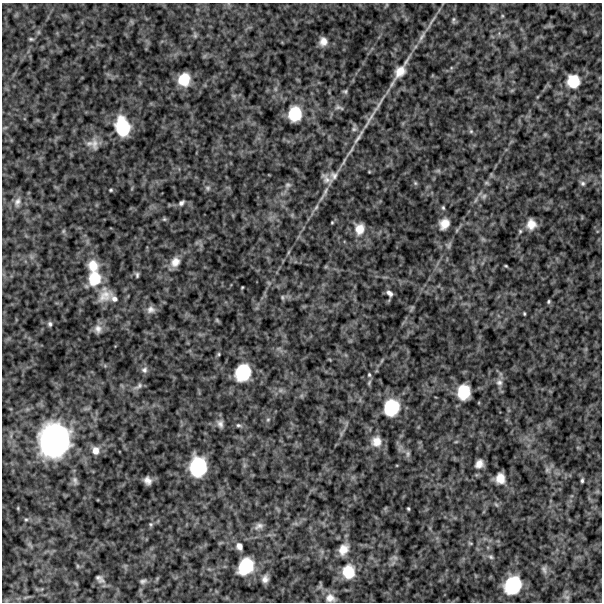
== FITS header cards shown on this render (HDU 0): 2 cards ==
NAXIS1  =                  600
NAXIS2  =                  600

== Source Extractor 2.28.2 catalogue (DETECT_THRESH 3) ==
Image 600 x 600 px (HDU 0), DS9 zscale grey, 1 PNG px = 1 image px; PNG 604 x 604 px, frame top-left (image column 1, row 600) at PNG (2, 3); no overlay
Background 489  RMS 120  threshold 372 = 3 sigma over >= 5 px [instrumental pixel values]
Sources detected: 102; all 102 listed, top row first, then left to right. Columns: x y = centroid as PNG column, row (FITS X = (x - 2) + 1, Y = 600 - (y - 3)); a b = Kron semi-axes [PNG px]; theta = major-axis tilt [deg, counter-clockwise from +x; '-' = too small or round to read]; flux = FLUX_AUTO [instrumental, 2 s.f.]
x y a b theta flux
386 5 6 4 71 9.6e+03
502 16 5 3 - 8.1e+03
453 20 10 4 90 1.5e+04
195 36 7 6 - 1.6e+04
422 36 17 5 60 4.8e+04
31 39 6 4 -1 1.2e+04
323 41 9 8 - 6.0e+04
400 72 16 10 54 1.1e+05
184 79 12 11 - 1.9e+05
573 81 14 13 - 2.0e+05
345 91 6 6 - 1.5e+04
339 107 14 6 -18 2.7e+04
295 114 15 13 84 2.6e+05
370 118 30 5 58 8.7e+04
122 127 18 13 -77 3.6e+05
354 128 9 7 89 2.5e+04
471 131 6 5 - 1.6e+04
358 138 22 5 54 5.2e+04
89 143 10 7 14 4.1e+04
94 144 17 9 -86 6.8e+04
438 171 7 4 0 1.5e+04
369 172 5 3 - 6.8e+03
334 175 10 9 - 3.9e+04
326 178 12 6 -44 4.6e+04
415 183 6 5 - 1.2e+04
486 183 7 4 -19 1.3e+04
583 183 8 7 - 2.5e+04
288 185 9 7 17 2.5e+04
208 188 8 6 -15 2.0e+04
111 190 4 4 - 1.0e+04
325 192 17 4 62 3.9e+04
484 196 8 7 - 3.0e+04
17 202 13 8 77 4.7e+04
181 203 7 5 40 2.5e+04
316 207 10 5 65 2.4e+04
443 208 6 4 -64 1.2e+04
164 219 6 5 - 1.2e+04
332 222 3 3 - 7.5e+03
444 224 11 10 - 8.8e+04
531 224 12 10 87 8.5e+04
360 229 14 11 79 1.0e+05
63 231 6 4 89 1.2e+04
449 245 10 6 60 2.2e+04
175 262 13 11 58 7.8e+04
93 266 14 13 - 1.3e+05
506 266 5 3 - 9.1e+03
137 275 8 5 -81 1.8e+04
94 278 19 15 81 2.5e+05
242 287 3 2 - 6.7e+03
389 293 9 5 -42 3.1e+04
104 296 18 13 46 1.1e+05
282 297 7 5 -84 1.3e+04
114 299 9 7 -29 3.2e+04
548 301 5 4 - 1.2e+04
151 309 11 10 - 4.7e+04
524 314 4 3 - 9.1e+03
217 320 6 5 - 1.1e+04
50 324 7 5 79 1.9e+04
98 329 12 10 -83 5.2e+04
219 354 5 4 - 1.0e+04
144 370 9 8 - 3.2e+04
243 372 17 14 64 3.7e+05
369 375 6 5 - 1.3e+04
499 382 9 9 - 3.8e+04
138 386 14 6 32 2.9e+04
281 390 7 4 71 1.6e+04
464 392 14 12 85 2.4e+05
391 408 17 14 69 3.5e+05
268 420 5 5 - 1.3e+04
220 424 11 8 -76 3.7e+04
238 425 7 5 -13 1.7e+04
54 440 35 31 77 1.7e+06
376 441 15 13 71 9.5e+04
456 442 6 3 19 8.8e+03
95 450 10 8 -83 6.6e+04
408 454 10 6 85 2.2e+04
479 464 9 7 55 5.7e+04
198 467 17 14 88 4.9e+05
547 470 8 6 89 2.5e+04
500 478 10 9 - 9.6e+04
75 480 11 6 -73 3.0e+04
148 480 7 6 - 4.3e+04
582 480 5 4 - 1.4e+04
408 509 3 3 - 1.0e+04
26 519 6 4 0 1.0e+04
151 524 6 5 - 1.1e+04
259 526 13 7 22 3.7e+04
470 543 7 3 -35 1.1e+04
239 546 9 7 -62 4.1e+04
343 549 12 9 57 9.0e+04
491 557 7 6 - 2.0e+04
395 558 7 5 -1 2.1e+04
78 566 6 4 -89 9.1e+03
246 566 15 11 57 3.3e+05
544 569 11 7 -78 2.8e+04
348 572 16 14 90 2.0e+05
100 579 13 8 -41 3.6e+04
265 579 7 6 - 4.2e+04
143 581 9 6 19 2.2e+04
513 585 15 13 55 4.3e+05
567 597 8 6 -7 2.3e+04
330 598 12 11 - 6.2e+04